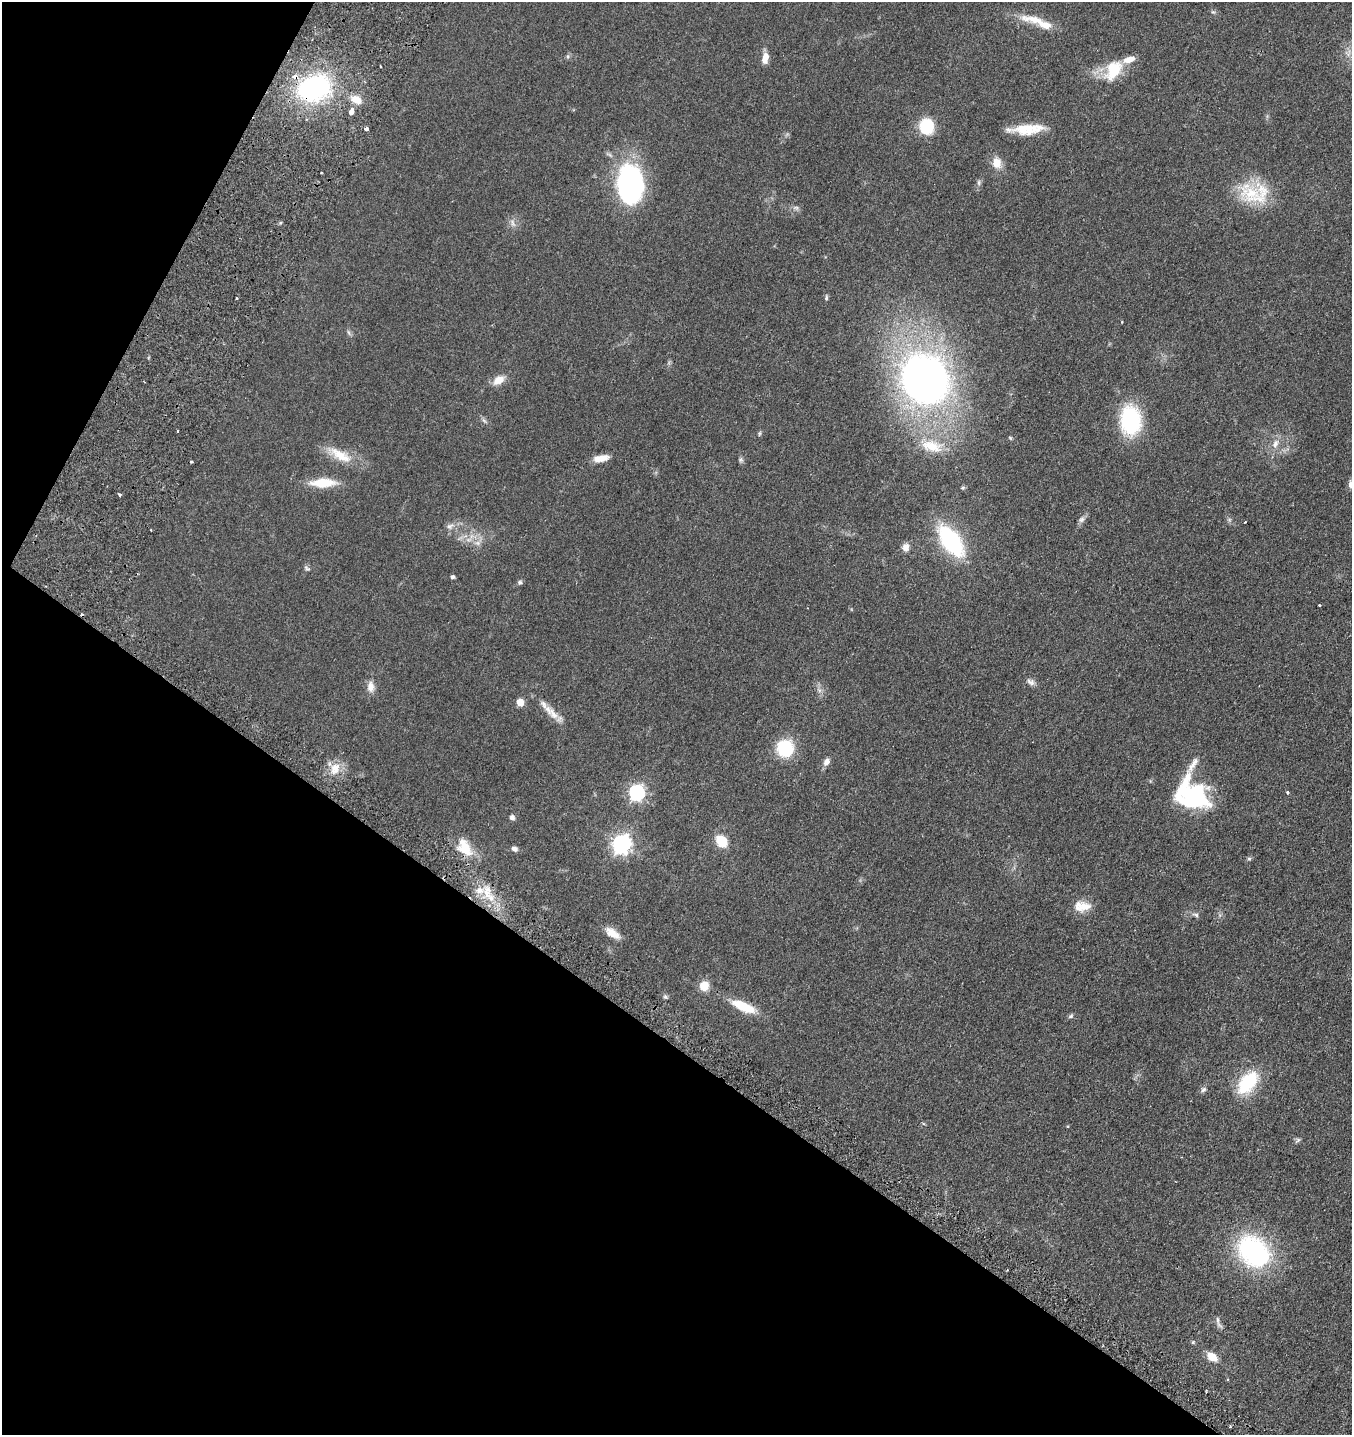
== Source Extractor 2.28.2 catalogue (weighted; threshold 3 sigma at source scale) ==
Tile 9 of 4 x 4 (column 1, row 3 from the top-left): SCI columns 401-1750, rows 1593-3025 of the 6106 x 6096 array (HDU 1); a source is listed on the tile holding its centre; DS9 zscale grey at full resolution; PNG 1354 x 1437 px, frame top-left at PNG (2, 2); no overlay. Shown black and unused: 32% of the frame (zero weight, under 2 of 3 exposures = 8% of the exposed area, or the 3 px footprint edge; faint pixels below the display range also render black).
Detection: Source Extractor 2.28.2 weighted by HDU 2 'WHT'; one run over the whole footprint, this tile lists its part. Background 0.0784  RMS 0.0077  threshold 0.0348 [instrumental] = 3 sigma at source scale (4.5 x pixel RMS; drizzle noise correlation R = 1.50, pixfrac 1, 0.05/0.05 arcsec/px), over >= 5 px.
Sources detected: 94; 2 too faint to see at this stretch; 1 inside a brighter object's white glare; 4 cosmic-ray / hot-pixel residue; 1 long thin detection or spike segment (spike, bleed or trail) — not listed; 5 inside a brighter listed object's ellipse — not listed separately; the other 81 listed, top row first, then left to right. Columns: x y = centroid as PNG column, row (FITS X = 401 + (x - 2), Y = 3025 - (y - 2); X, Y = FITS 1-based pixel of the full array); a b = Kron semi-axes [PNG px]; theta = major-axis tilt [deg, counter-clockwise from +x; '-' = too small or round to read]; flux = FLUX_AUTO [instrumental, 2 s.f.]
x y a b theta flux
1213 12 6 4 -17 1.1
1035 20 45 10 -9 16
1349 53 13 3 75 2.3
568 56 6 5 - 1.3
765 58 13 7 79 6.7
1113 70 30 18 57 24
314 88 31 23 21 110
356 99 14 9 -27 8.9
351 111 5 3 - 35
926 126 12 11 - 36
367 129 4 4 - 7
1027 129 40 11 4 19
997 163 13 11 -87 8.8
321 172 3 2 - 1
979 182 8 5 85 1.8
630 184 41 27 -87 110
1251 193 43 23 -23 35
796 208 9 6 -17 2
513 223 14 6 -67 3.2
236 298 3 3 - 1.7
826 298 7 4 84 1.2
1121 322 3 2 - 0.69
349 333 8 3 -71 1.4
925 379 38 34 -47 490
498 380 15 9 30 8.7
1130 420 28 19 -87 67
484 421 8 5 -45 1.7
759 433 7 4 82 1.1
1010 438 5 4 - 0.79
1275 444 14 9 70 6
931 446 33 16 -14 20
340 455 39 13 -27 18
601 458 18 8 11 8.3
741 460 7 7 - 1.5
191 462 3 3 - 0.89
323 483 26 10 1 21
1350 484 11 6 -88 2.8
963 488 6 5 - 0.99
120 495 4 3 - 1.3
1081 519 10 7 45 2.5
1245 522 3 2 - 0.56
450 526 13 7 30 3.8
951 541 27 14 -53 94
478 543 14 7 33 4.3
906 547 10 9 - 4.7
307 568 10 5 -39 1.6
452 577 5 4 - 1.8
520 582 6 6 - 1.6
1320 605 3 3 - 2.5
1031 682 12 8 -35 3.1
371 687 14 9 -83 5.8
520 702 5 5 - 15
553 714 23 10 -57 8.8
785 748 15 15 - 36
826 762 10 7 56 4
335 768 17 13 64 11
1287 792 4 3 - 1.4
636 793 7 7 - 170
1193 795 42 26 0 65
512 817 6 6 - 2.3
721 841 12 9 -47 18
621 844 8 7 - 340
464 848 25 15 -57 19
514 849 7 6 - 2.7
1249 859 6 5 - 1.1
444 878 4 2 - 1.2
487 893 24 12 -83 14
1084 906 19 14 8 11
1196 915 10 5 -18 2
612 933 20 9 -34 8.7
704 986 11 10 - 8.5
665 996 6 5 - 1.3
744 1007 30 10 -23 20
1071 1016 7 5 44 1.5
1247 1082 28 16 51 40
1203 1089 8 7 - 2
1298 1140 9 5 43 1.6
1253 1251 35 26 -43 110
1218 1322 21 5 -72 2.9
1193 1342 6 5 - 0.99
1212 1357 12 8 -34 10
Overlapping masked pixels (flux is a lower limit): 3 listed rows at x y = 314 88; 931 446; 444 878
Isophote crosses this tile's border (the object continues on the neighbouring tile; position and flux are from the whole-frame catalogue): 1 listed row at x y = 1350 484